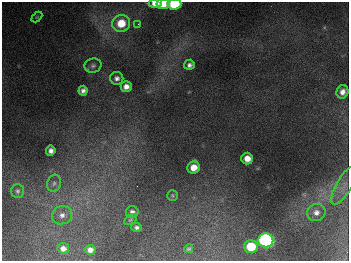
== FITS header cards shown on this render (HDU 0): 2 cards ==
NAXIS1  =                  347
NAXIS2  =                  259

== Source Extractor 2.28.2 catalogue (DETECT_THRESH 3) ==
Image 347 x 259 px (HDU 0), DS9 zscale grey, 1 PNG px = 1 image px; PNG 351 x 263 px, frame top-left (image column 1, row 259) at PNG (2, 2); each listed source drawn as its Kron ellipse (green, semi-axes under 4 px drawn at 4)
Background 675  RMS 50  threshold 150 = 3 sigma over >= 5 px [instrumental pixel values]
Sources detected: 29; all 29 listed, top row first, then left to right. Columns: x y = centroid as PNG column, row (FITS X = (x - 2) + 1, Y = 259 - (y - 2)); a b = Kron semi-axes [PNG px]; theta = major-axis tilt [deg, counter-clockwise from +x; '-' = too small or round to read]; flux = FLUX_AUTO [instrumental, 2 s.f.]
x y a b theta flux
155 3 6 4 5 3.4e+04
163 4 6 5 - 5.6e+04
174 4 7 5 4 2.3e+05
37 17 6 4 44 3.9e+03
121 23 9 8 - 8.4e+04
138 24 3 3 - 3.3e+03
189 65 5 5 - 1.2e+04
93 66 8 7 - 1.1e+04
117 78 6 6 - 1.3e+04
126 86 5 5 - 2.2e+04
83 91 5 4 - 1.3e+04
342 92 7 6 - 2.1e+04
51 151 5 4 - 1.5e+04
247 159 6 6 - 3.4e+04
194 167 6 6 - 3.9e+04
54 183 8 6 72 1.2e+04
344 186 21 7 61 3.3e+04
18 191 7 6 - 8.7e+03
172 195 5 5 - 4.6e+03
132 212 6 6 - 1.3e+04
316 212 9 8 - 1.8e+04
62 215 10 9 - 2.2e+04
130 220 7 4 30 5.0e+03
137 227 5 4 - 8.6e+03
266 240 7 7 - 1.1e+06
251 246 7 6 - 1.1e+05
63 248 6 5 - 1.9e+04
188 249 4 4 - 5.5e+03
90 250 5 5 - 2.0e+04
At the frame edge (FLAGS 8, measured only in part): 3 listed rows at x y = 155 3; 163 4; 174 4